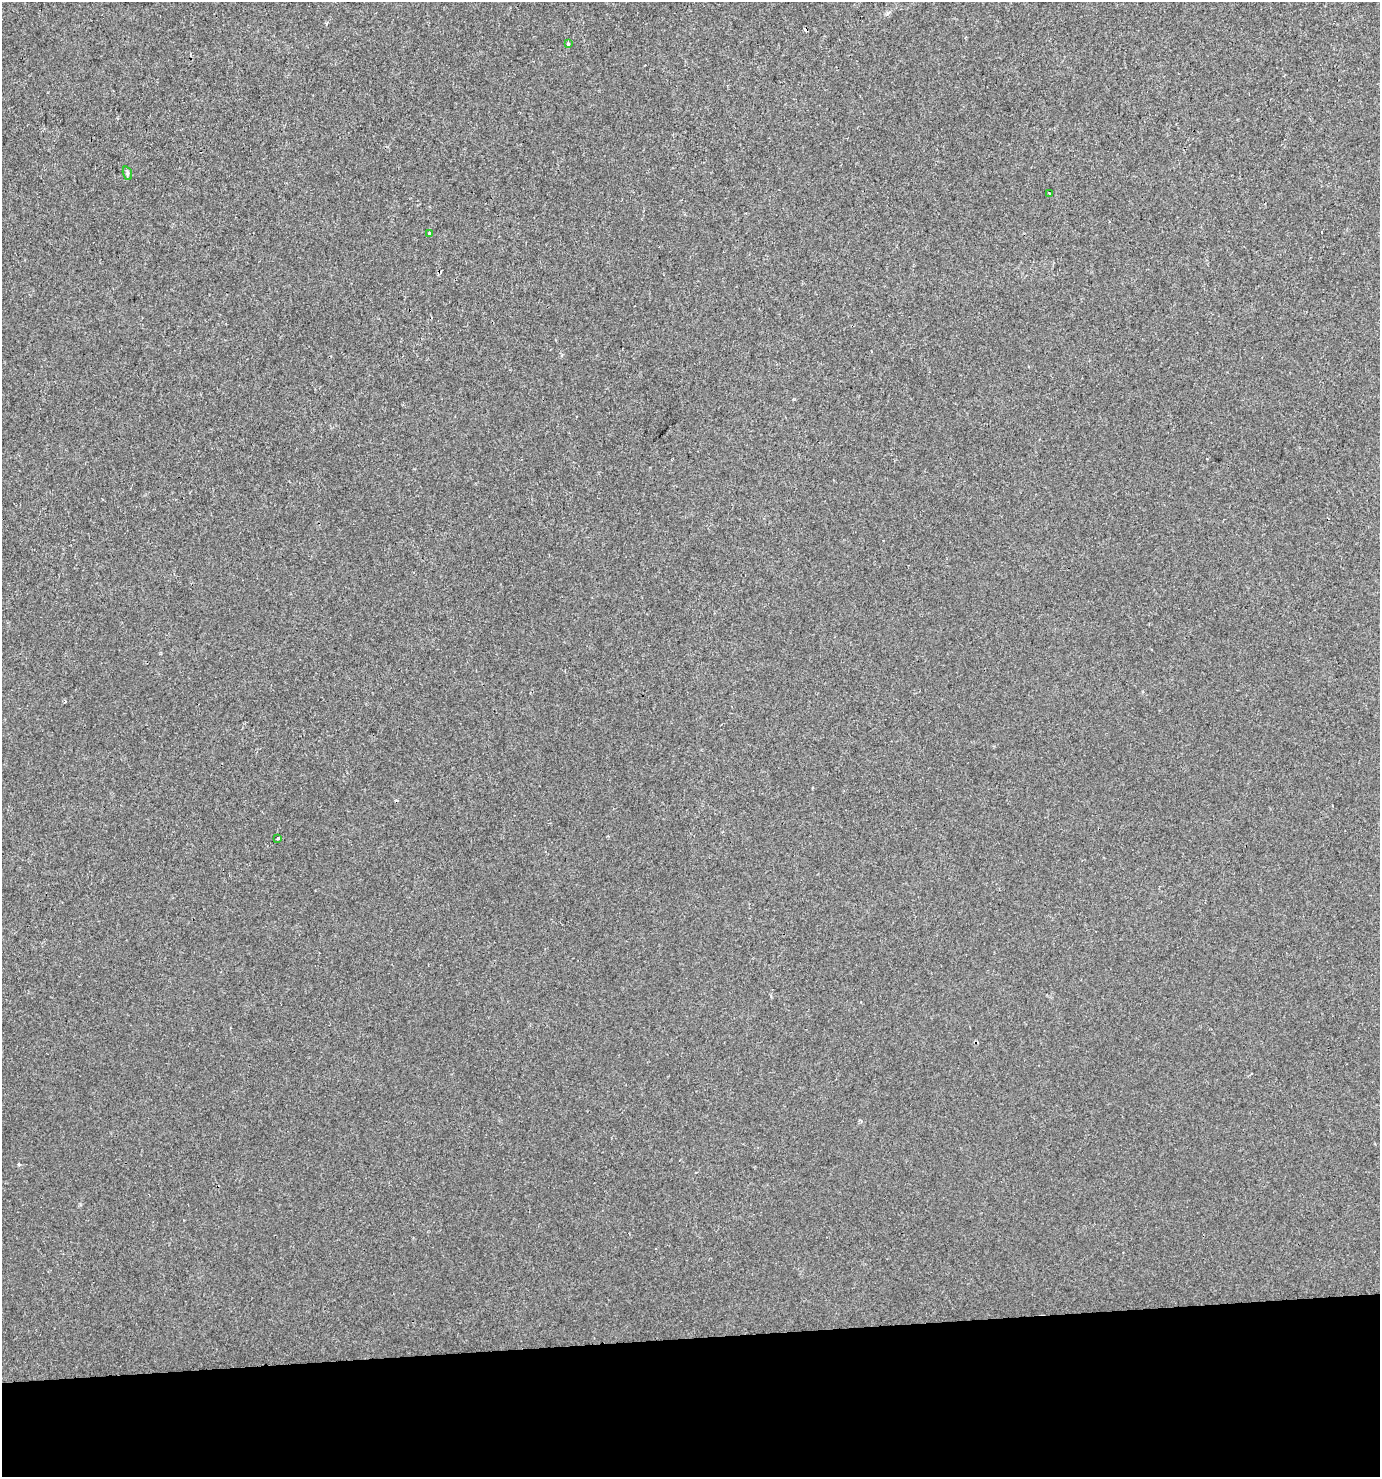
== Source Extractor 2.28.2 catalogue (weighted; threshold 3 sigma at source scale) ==
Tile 8 of 3 x 3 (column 2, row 3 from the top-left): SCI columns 1414-2791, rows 1-1475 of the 4169 x 4426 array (HDU 1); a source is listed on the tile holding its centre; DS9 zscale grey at full resolution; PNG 1382 x 1479 px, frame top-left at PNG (2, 2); each listed source drawn as its Kron ellipse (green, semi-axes under 4 px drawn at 4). Shown black and unused: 9% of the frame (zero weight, under 2 of 3 exposures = <1% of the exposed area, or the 3 px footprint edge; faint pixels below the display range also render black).
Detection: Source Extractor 2.28.2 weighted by HDU 2 'WHT'; one run over the whole footprint, this tile lists its part. Background 0.00468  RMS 0.0037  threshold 0.0165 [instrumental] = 3 sigma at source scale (4.5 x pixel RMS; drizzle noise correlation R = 1.50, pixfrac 1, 0.0396/0.0396 arcsec/px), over >= 5 px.
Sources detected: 7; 2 cosmic-ray / hot-pixel residue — neither listed nor drawn; the other 5 listed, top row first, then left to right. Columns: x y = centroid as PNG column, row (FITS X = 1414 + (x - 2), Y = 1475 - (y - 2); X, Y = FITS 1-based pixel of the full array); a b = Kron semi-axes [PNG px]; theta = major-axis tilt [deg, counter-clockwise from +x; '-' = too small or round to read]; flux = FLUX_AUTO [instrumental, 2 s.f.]
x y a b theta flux
568 44 4 4 - 0.42
127 173 7 4 -71 0.65
1049 193 4 2 - 0.24
430 234 3 3 - 1.6
278 838 3 3 - 0.41